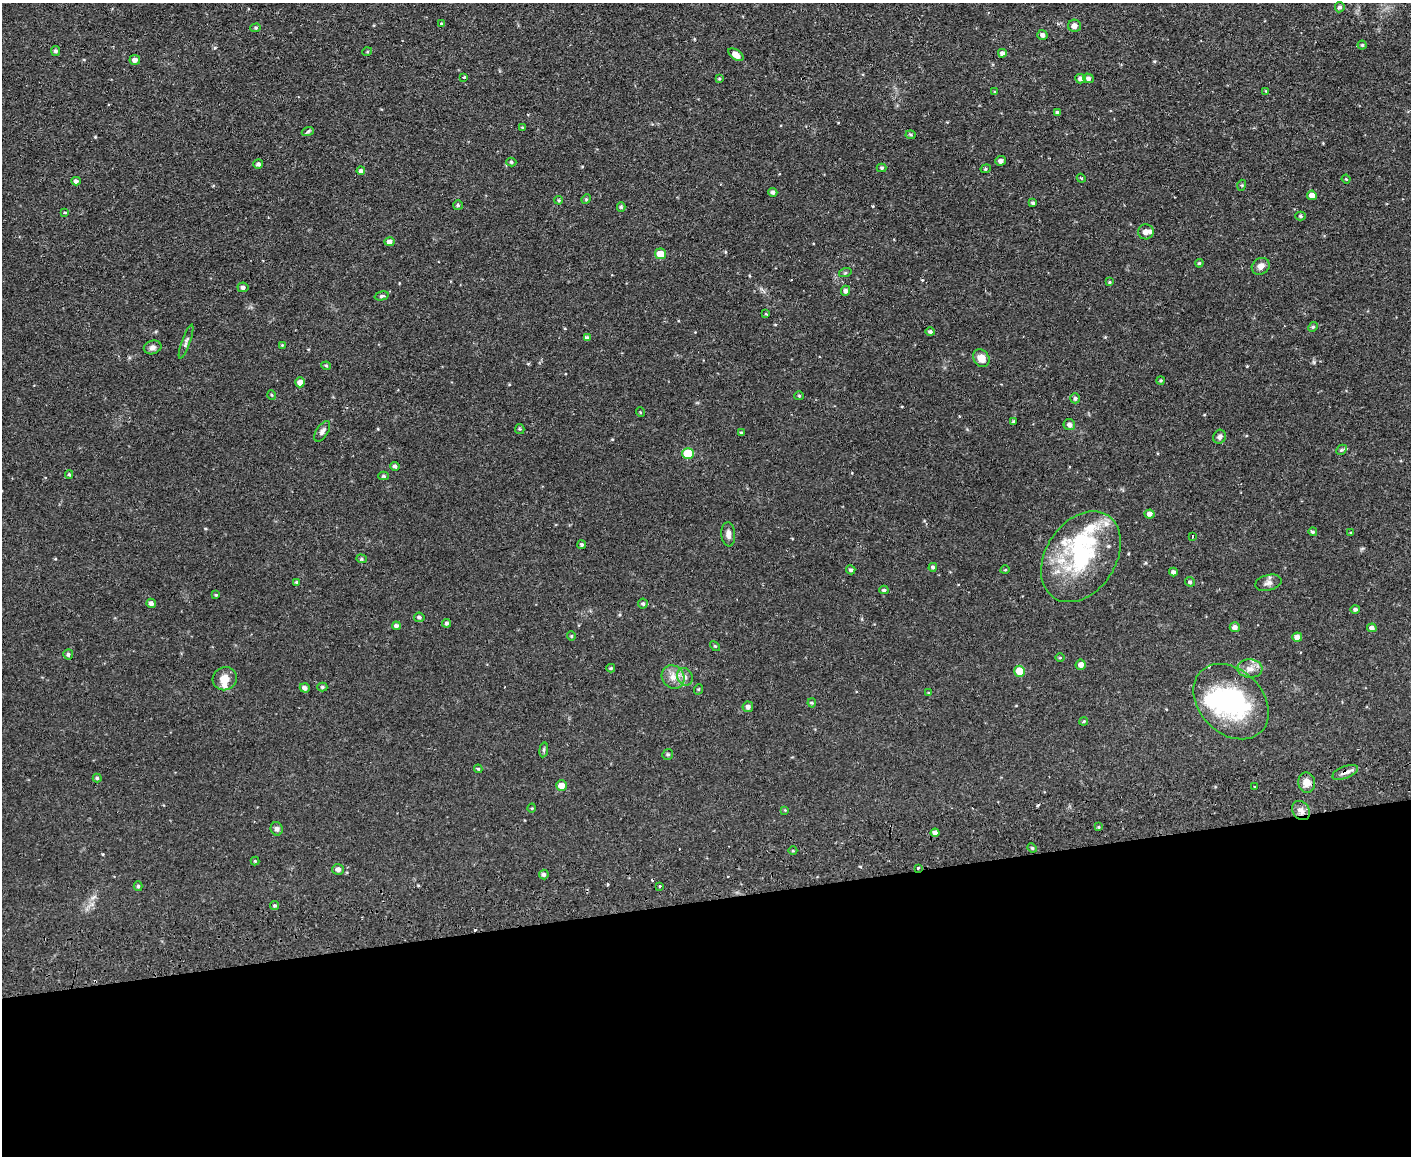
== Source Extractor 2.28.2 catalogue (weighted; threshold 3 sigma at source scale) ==
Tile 11 of 3 x 4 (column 2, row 4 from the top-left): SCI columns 1538-2946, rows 56-1209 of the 4593 x 4724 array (HDU 1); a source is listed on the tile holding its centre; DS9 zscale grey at full resolution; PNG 1413 x 1158 px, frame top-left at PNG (2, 3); each listed source drawn as its Kron ellipse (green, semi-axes under 4 px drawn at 4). Shown black and unused: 22% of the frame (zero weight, under 2 of 3 exposures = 3% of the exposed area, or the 3 px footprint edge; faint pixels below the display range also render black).
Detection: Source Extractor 2.28.2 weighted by HDU 2 'WHT'; one run over the whole footprint, this tile lists its part. Background 0.0535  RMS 0.0061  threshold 0.0276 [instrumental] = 3 sigma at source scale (4.5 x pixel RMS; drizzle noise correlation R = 1.50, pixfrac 1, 0.05/0.05 arcsec/px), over >= 5 px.
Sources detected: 160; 1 inside a brighter object's white glare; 7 cosmic-ray / hot-pixel residue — neither listed nor drawn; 8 inside a brighter listed object's ellipse — not listed separately; the other 144 listed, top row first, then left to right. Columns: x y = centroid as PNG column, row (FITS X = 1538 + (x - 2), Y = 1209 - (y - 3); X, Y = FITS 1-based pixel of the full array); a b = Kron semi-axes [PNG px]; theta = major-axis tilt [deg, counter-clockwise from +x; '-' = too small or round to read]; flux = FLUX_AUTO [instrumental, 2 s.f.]
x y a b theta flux
1340 7 5 5 - 1.4
441 24 3 3 - 1.6
1074 26 6 6 - 2.9
256 28 5 4 - 0.89
1042 35 5 5 - 2
1362 45 4 4 - 0.88
55 51 5 4 - 1.3
367 52 5 3 - 0.53
1002 53 4 4 - 1.9
736 55 9 5 -35 4.6
135 60 5 5 - 2.3
464 77 4 3 - 1.3
1088 78 5 4 - 1.6
719 79 4 3 - 0.61
1080 79 5 4 - 1.9
1266 91 4 4 - 0.49
995 92 3 3 - 0.62
1058 113 4 4 - 1.6
522 127 4 3 - 0.59
308 131 6 3 20 0.79
911 135 5 3 - 0.75
1001 161 5 4 - 2
511 162 5 4 - 0.94
258 164 5 4 - 1.7
881 168 5 4 - 0.7
986 169 5 4 - 0.8
361 171 4 4 - 1.8
1081 178 4 3 - 0.56
1346 179 4 3 - 0.5
76 181 4 4 - 1.5
1242 185 5 3 - 0.56
773 192 4 4 - 1.5
1312 195 5 5 - 4
586 199 5 4 - 0.69
559 200 4 3 - 0.7
1033 203 4 3 - 0.91
458 205 5 5 - 0.94
621 207 4 4 - 0.91
65 213 4 3 - 0.85
1301 216 5 4 - 0.93
1146 232 8 7 - 2.9
389 242 5 4 - 2.5
660 254 5 5 - 9.9
1199 263 4 3 - 0.64
1261 266 9 8 - 3
845 273 6 4 18 0.74
1109 282 4 3 - 0.59
243 287 5 5 - 1.5
846 291 5 4 - 1.7
382 296 7 4 15 0.88
766 314 4 3 - 0.46
1313 327 5 4 - 0.75
930 332 5 4 - 1.5
587 338 4 4 - 1.4
186 342 18 4 70 1.7
282 345 3 3 - 0.61
153 347 9 7 16 2.1
981 358 9 7 -53 5.9
326 366 4 4 - 0.72
1161 380 4 4 - 0.7
300 382 5 5 - 3
272 395 5 3 - 0.49
799 396 5 4 - 0.7
1075 398 5 5 - 1.2
640 412 5 3 - 0.45
1013 422 3 3 - 0.83
1069 425 6 5 - 2.1
520 429 5 4 - 0.69
322 431 11 6 57 2
742 433 3 3 - 0.97
1220 437 7 6 - 1.7
1341 450 6 4 43 0.87
688 453 6 5 - 20
395 466 5 4 - 1.4
69 474 4 4 - 0.75
384 476 5 4 - 0.88
1150 514 5 4 - 2.6
1313 532 4 4 - 0.95
1351 533 3 3 - 0.51
728 534 12 7 -85 2.7
1192 537 3 2 - 0.42
582 545 4 4 - 1
1081 557 49 35 56 63
361 559 5 4 - 0.8
933 567 4 4 - 1.1
851 570 5 4 - 1.3
1005 570 5 3 - 0.55
1173 572 4 4 - 1.7
296 582 4 4 - 0.84
1190 582 5 4 - 1.1
1268 583 13 7 14 2.6
884 590 4 4 - 0.92
216 595 4 3 - 0.57
151 603 5 4 - 2
643 604 5 5 - 1.2
1355 609 5 4 - 1.1
419 617 5 4 - 1.3
447 623 4 4 - 1.2
396 626 4 4 - 1.7
1235 627 5 5 - 2.7
1372 628 5 4 - 2.4
571 636 4 4 - 0.66
1297 637 5 4 - 3.1
715 646 6 3 -43 0.67
68 654 5 5 - 1.4
1060 658 4 4 - 0.57
1081 665 5 5 - 2.9
611 668 4 3 - 0.82
1250 669 12 9 -4 4.1
1019 671 5 5 - 10
673 677 12 11 - 5.5
685 677 9 7 -63 2.8
225 679 12 11 - 6.4
322 687 5 4 - 0.82
305 688 5 4 - 2
699 689 5 3 - 0.63
928 693 4 3 - 0.52
1231 702 43 32 -45 71
812 703 4 4 - 0.68
748 707 5 5 - 1.5
1084 721 4 3 - 0.57
544 750 7 4 82 0.94
668 754 6 5 - 1
478 769 4 4 - 0.53
1345 772 13 6 21 2.8
97 778 4 4 - 0.98
1307 783 10 8 -79 5.2
561 785 5 5 - 5.6
1254 787 2 2 - 0.61
532 808 5 3 - 0.52
785 810 4 4 - 0.48
1301 811 10 8 -53 3.3
1099 827 3 3 - 2
277 829 7 6 - 1.7
935 833 4 4 - 2.2
1032 848 5 4 - 0.74
793 851 4 3 - 0.5
255 861 4 4 - 0.62
918 868 3 3 - 1.1
338 869 6 5 - 2.3
544 874 5 4 - 1.3
138 886 5 4 - 1.1
659 886 3 3 - 1.2
275 905 4 4 - 0.92
Overlapping masked pixels (flux is a lower limit): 4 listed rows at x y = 1231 702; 1345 772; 1301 811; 918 868